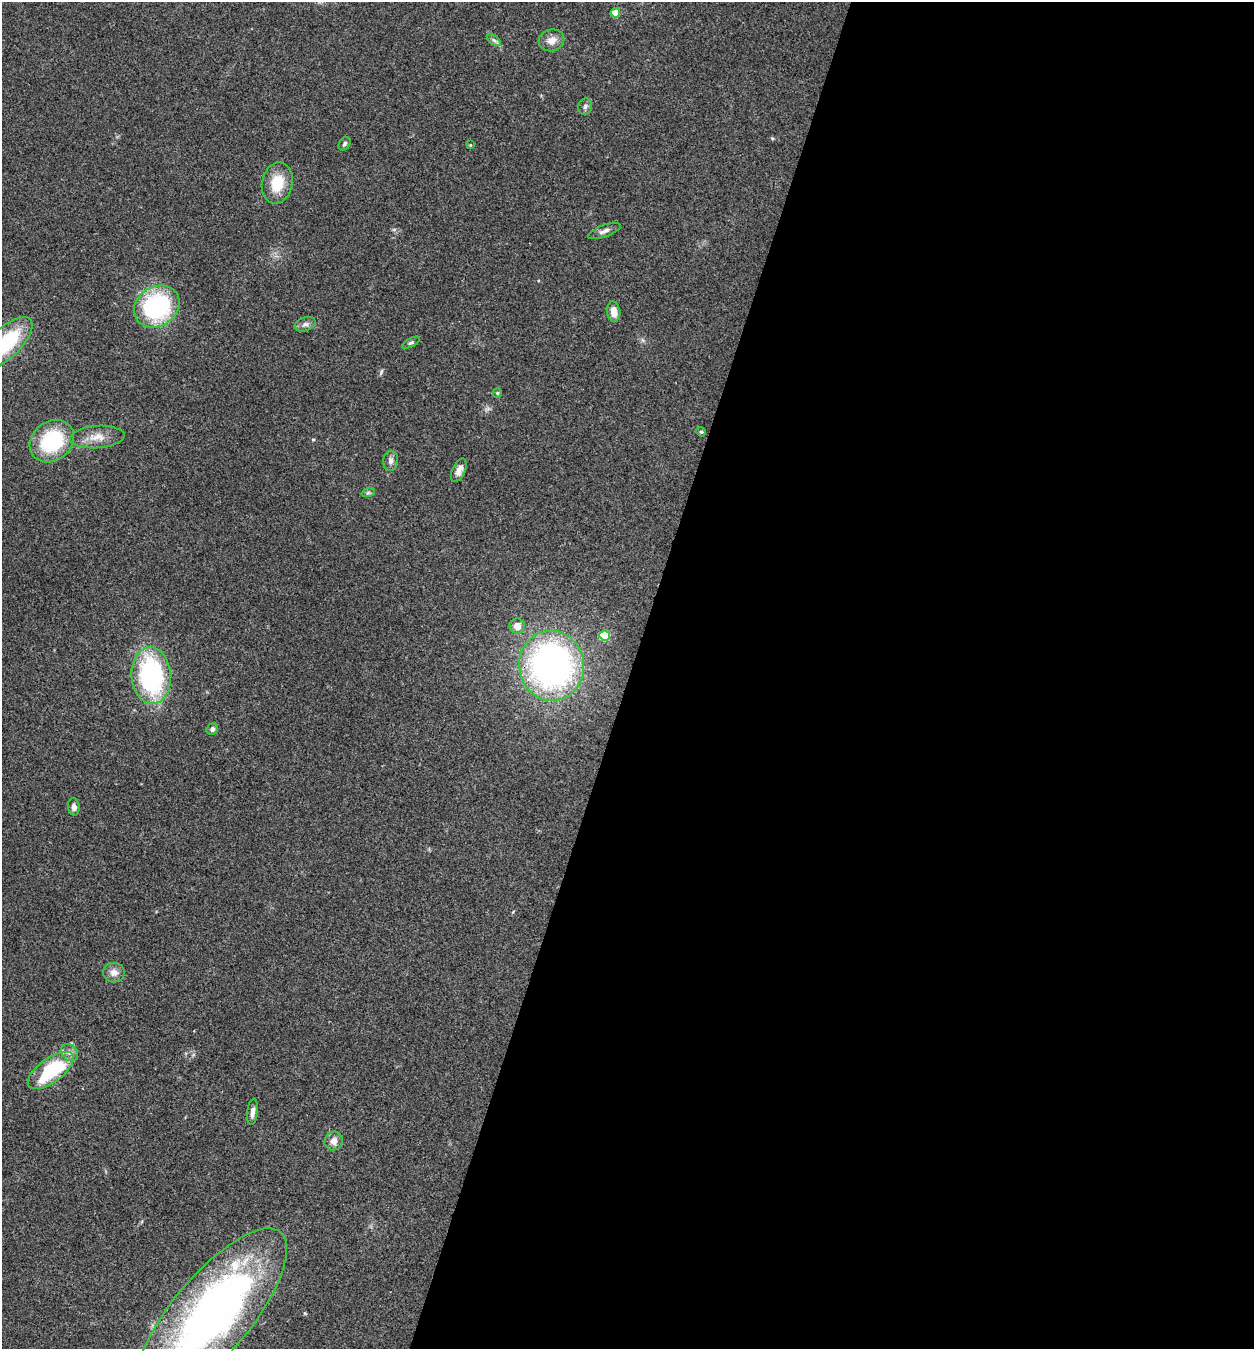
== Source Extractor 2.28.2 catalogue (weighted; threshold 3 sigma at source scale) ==
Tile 12 of 4 x 4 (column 4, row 3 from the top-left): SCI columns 4022-5273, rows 1349-2695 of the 5407 x 5394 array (HDU 1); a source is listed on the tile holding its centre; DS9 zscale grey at full resolution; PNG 1256 x 1351 px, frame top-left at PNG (2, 2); each listed source drawn as its Kron ellipse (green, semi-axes under 4 px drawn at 4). Shown black and unused: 50% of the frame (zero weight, under 3 of 4 exposures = <1% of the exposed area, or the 3 px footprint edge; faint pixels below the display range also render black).
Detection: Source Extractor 2.28.2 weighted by HDU 2 'WHT'; one run over the whole footprint, this tile lists its part. Background 0.113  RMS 0.0062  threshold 0.0278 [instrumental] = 3 sigma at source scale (4.5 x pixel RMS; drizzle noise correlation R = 1.50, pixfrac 1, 0.05/0.05 arcsec/px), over >= 5 px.
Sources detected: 32; all 32 listed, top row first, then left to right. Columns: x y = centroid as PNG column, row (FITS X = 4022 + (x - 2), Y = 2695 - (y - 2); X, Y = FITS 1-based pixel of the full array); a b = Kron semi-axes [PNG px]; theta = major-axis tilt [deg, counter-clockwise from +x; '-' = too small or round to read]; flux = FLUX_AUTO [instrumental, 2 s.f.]
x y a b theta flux
615 13 5 4 - 13
494 40 8 4 -36 1.5
551 40 13 11 14 5.2
585 106 8 7 - 1.9
344 144 7 5 59 1.5
470 145 4 3 - 0.45
277 183 21 15 78 17
604 231 17 6 20 3
157 307 24 20 31 76
614 312 10 6 -80 5.8
305 324 11 6 20 2.5
6 343 34 15 43 49
411 343 10 4 29 1.2
497 393 5 4 - 0.71
701 432 5 4 - 0.82
97 437 27 11 4 9
52 441 24 19 39 42
391 461 10 7 85 2.7
459 470 12 6 66 3.9
368 493 7 4 19 1.1
517 626 7 7 - 5.9
605 635 5 5 - 26
552 666 35 32 -79 230
151 676 28 19 -86 96
212 729 6 5 - 2
74 807 9 5 -85 2.3
114 973 11 10 - 4.2
70 1053 9 7 -44 3.3
51 1070 27 12 36 49
252 1112 13 5 84 3
334 1141 9 9 - 4.5
211 1315 108 39 50 390
Overlapping masked pixels (flux is a lower limit): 1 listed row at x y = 211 1315
Isophote crosses this tile's border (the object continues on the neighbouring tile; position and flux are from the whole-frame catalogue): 2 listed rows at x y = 6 343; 211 1315